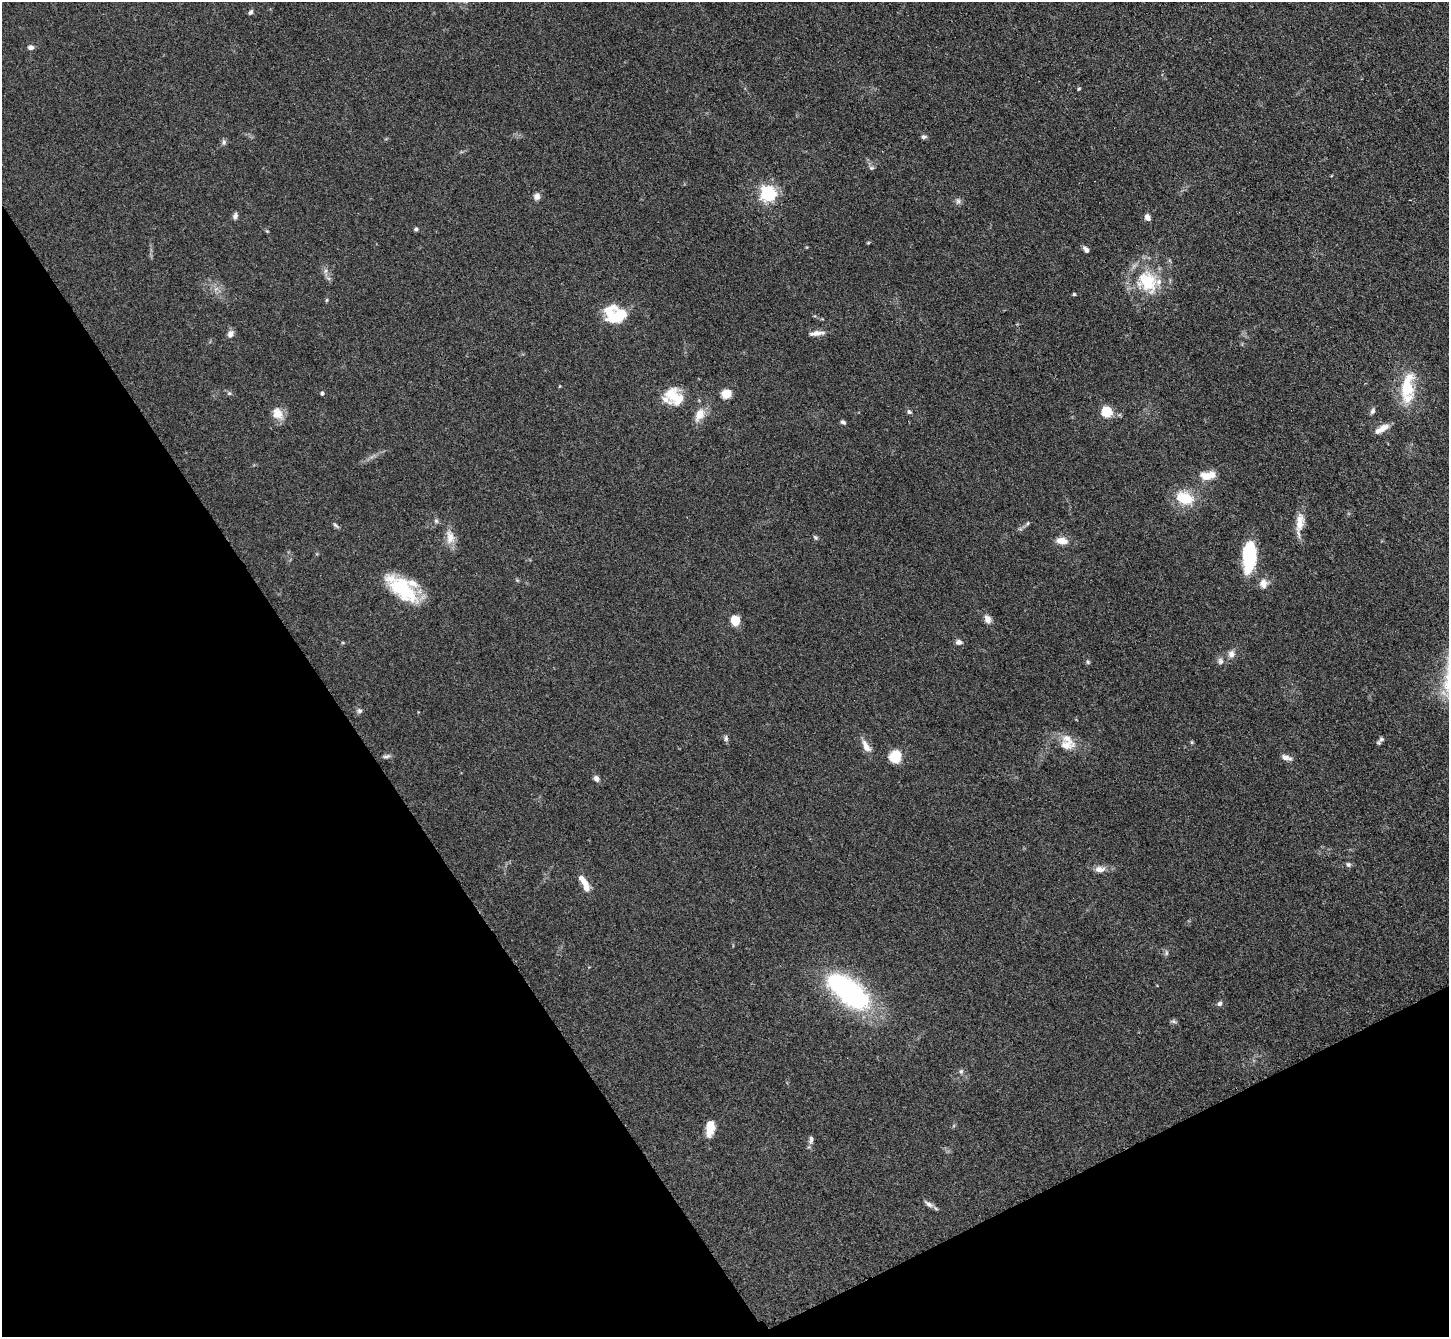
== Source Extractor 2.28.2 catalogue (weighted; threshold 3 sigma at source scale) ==
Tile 14 of 4 x 4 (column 2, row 4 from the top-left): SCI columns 1464-2910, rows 306-1640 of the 5823 x 5815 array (HDU 1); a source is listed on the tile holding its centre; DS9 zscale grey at full resolution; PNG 1451 x 1339 px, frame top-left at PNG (2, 2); no overlay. Shown black and unused: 29% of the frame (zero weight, under 3 of 4 exposures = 2% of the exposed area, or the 3 px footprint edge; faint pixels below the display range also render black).
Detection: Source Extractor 2.28.2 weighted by HDU 2 'WHT'; one run over the whole footprint, this tile lists its part. Background 0.0654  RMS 0.0057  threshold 0.0258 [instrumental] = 3 sigma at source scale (4.5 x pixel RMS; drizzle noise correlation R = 1.50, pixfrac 1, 0.05/0.05 arcsec/px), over >= 5 px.
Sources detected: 81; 1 inside a brighter object's white glare — not listed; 6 inside a brighter listed object's ellipse — not listed separately; the other 74 listed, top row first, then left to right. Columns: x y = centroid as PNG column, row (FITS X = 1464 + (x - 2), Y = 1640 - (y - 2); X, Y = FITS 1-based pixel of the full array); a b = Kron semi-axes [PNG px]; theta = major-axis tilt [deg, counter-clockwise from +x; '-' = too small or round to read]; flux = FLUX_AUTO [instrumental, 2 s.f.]
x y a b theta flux
251 12 7 4 57 1.2
31 47 7 5 0 2.1
1079 89 5 4 - 0.59
924 137 7 5 9 1.3
224 142 8 6 81 1.4
871 168 7 5 -18 1.1
768 194 6 6 - 140
537 196 8 7 - 2.8
958 201 8 6 64 1.6
235 216 9 6 79 1.7
1147 217 8 6 -68 2.7
416 229 5 5 - 0.99
267 231 5 4 - 0.63
868 243 5 3 - 0.54
1086 250 8 5 -49 2.3
325 271 7 4 70 1.3
1147 282 36 28 -54 30
1074 294 4 3 - 0.86
327 300 6 4 88 0.65
613 307 28 12 27 8.2
614 319 19 11 -20 13
817 333 18 6 6 3.8
230 334 9 7 59 2.7
560 386 5 3 - 0.42
1407 387 27 12 83 28
229 393 6 5 - 1
322 393 5 4 - 1.1
726 393 12 10 21 6.1
672 395 20 19 - 13
1373 411 10 6 69 1.6
909 412 6 5 - 1.2
1106 412 6 6 - 28
277 413 16 12 -49 6.9
699 415 18 11 61 7.6
843 422 6 5 - 1.4
1382 429 19 7 30 5.2
1205 476 16 11 -10 7.5
1185 498 22 14 -18 16
436 521 6 6 - 1.2
1027 523 7 5 56 1
1300 523 33 9 84 8.3
336 525 10 4 -44 1.2
450 537 22 11 -82 6.7
815 537 7 5 -45 0.98
1061 541 12 7 -5 6.5
1249 557 30 12 86 38
1263 584 13 10 -88 4.3
402 589 43 19 -40 33
987 619 11 7 -69 3.5
735 620 10 9 - 8.7
959 642 8 6 0 2.2
1231 654 10 8 -90 3.1
1220 661 9 7 -88 2
1088 662 7 4 -61 0.94
359 711 7 7 - 1.5
726 738 9 5 -84 1.4
1381 739 8 7 - 1.5
1066 745 28 14 1 10
866 746 17 8 -59 5.1
386 756 10 5 12 1.6
895 756 13 12 - 12
1285 757 11 7 -15 2.9
596 778 7 6 - 2.4
1348 864 7 6 - 1.2
1100 869 13 8 3 4.1
584 883 23 7 -63 7
1166 953 8 4 -82 1.1
849 992 50 23 -38 110
1219 1003 7 6 - 1.4
1174 1021 8 5 -22 1.2
961 1071 7 6 - 1.2
710 1128 18 9 83 8.7
811 1140 12 6 77 1.9
929 1204 15 6 -31 2.4